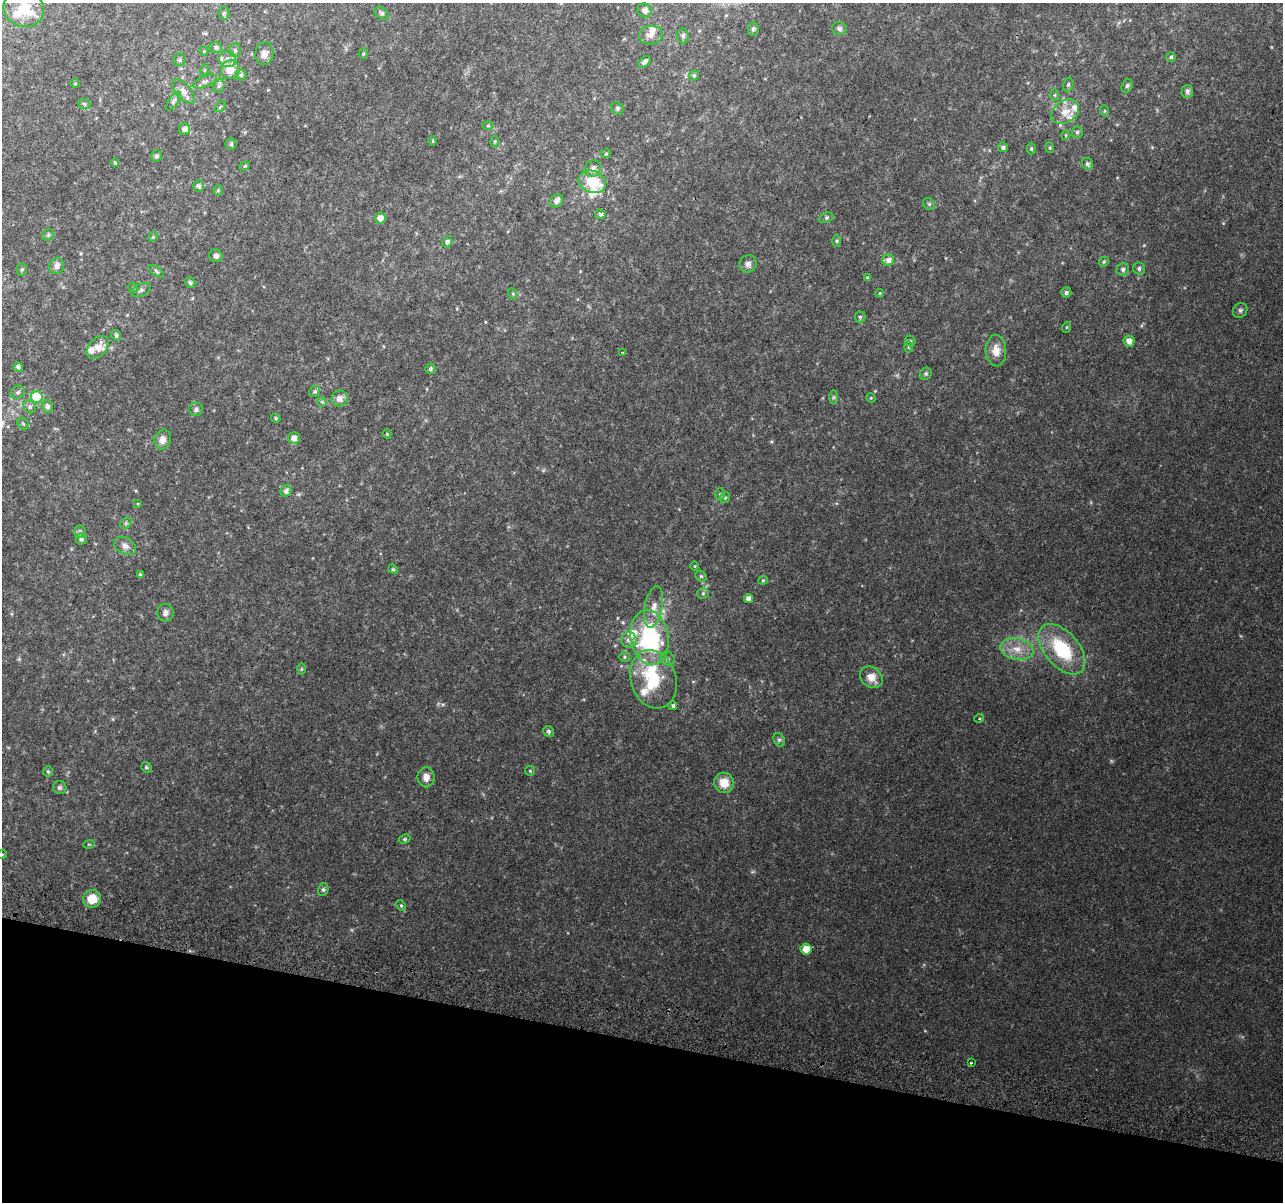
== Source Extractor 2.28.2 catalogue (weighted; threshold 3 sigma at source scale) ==
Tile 15 of 4 x 4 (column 3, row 4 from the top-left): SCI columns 2580-3860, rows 329-1528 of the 5152 x 5395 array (HDU 1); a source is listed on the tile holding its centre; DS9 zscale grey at full resolution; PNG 1285 x 1204 px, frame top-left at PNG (2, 3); each listed source drawn as its Kron ellipse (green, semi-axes under 4 px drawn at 4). Shown black and unused: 13% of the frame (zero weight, under 2 of 3 exposures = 2% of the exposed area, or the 3 px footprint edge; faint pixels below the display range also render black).
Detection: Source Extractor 2.28.2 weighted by HDU 2 'WHT'; one run over the whole footprint, this tile lists its part. Background 0.0671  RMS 0.0096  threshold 0.0433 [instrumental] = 3 sigma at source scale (4.5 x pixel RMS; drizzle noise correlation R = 1.50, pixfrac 1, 0.0396/0.0396 arcsec/px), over >= 5 px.
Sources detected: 165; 1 too faint to see at this stretch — neither listed nor drawn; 13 inside a brighter listed object's ellipse — not listed separately; the other 151 listed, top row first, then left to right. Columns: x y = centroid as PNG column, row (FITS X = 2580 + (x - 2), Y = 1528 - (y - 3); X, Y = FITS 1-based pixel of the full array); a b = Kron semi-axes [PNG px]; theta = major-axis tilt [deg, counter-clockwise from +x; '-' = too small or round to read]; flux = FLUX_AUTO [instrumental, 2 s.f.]
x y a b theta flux
24 8 20 18 -24 22
644 10 7 7 - 5
224 13 6 5 - 1.9
381 13 8 5 -41 2.5
839 28 7 6 - 2.3
753 29 7 5 81 2.4
651 35 12 9 7 6.4
683 36 7 6 - 3.1
216 47 6 5 - 2.6
235 50 7 5 88 2.5
204 51 4 4 - 0.9
264 54 11 9 86 5.7
363 54 5 4 - 1.2
1171 57 4 4 - 1.4
228 59 8 8 - 5
179 60 6 6 - 2.1
644 62 7 5 42 3.8
204 70 6 4 71 1
230 70 10 9 - 13
241 75 5 5 - 1.7
694 75 5 4 - 1.7
205 81 13 5 22 3.3
75 83 4 4 - 1
1068 85 7 5 74 1.8
219 86 7 5 69 2.4
1127 86 7 5 72 1.8
184 91 15 7 -48 5.7
1187 91 6 6 - 3.3
1054 95 5 3 - 0.94
173 101 11 5 56 2.5
84 104 6 5 - 1.8
220 107 6 3 37 1
617 108 6 5 - 1.9
1105 111 6 3 -71 0.82
1065 112 15 11 33 12
488 125 6 4 0 1
185 129 6 5 - 5.2
1077 132 6 5 - 1.9
1066 135 5 3 - 0.85
433 141 5 3 - 0.86
495 142 6 3 71 1.1
231 144 5 5 - 1.5
1003 147 5 5 - 2.6
1050 148 5 3 - 1
1031 149 6 4 -90 1.5
606 154 5 4 - 0.96
156 156 6 5 - 2.1
115 163 4 3 - 1.5
1087 164 6 5 - 2.3
245 166 5 4 - 1.3
593 169 8 7 - 5.4
592 182 14 11 -19 33
199 186 6 5 - 2.6
218 190 5 4 - 1.3
556 201 7 6 - 4.7
929 204 6 5 - 1.6
600 214 5 5 - 2.4
380 218 5 5 - 7.2
826 218 7 5 18 1.6
48 235 6 5 - 1.6
153 237 5 4 - 1
837 241 6 4 -90 1.3
447 242 6 4 57 2.1
216 256 7 6 - 2.8
888 260 6 5 - 4.9
1104 262 5 4 - 1.5
748 264 9 8 - 3.9
57 266 8 7 - 4.8
1139 268 6 6 - 2.4
22 269 6 5 - 1.8
1123 269 6 6 - 2.7
156 271 8 4 -36 1.5
867 278 3 3 - 1.3
190 283 5 5 - 2.8
133 288 5 4 - 1.3
141 290 10 6 24 2.5
880 293 4 3 - 0.85
1066 293 5 5 - 2.1
513 294 5 3 - 1
1240 310 8 6 54 2.3
860 317 5 5 - 1.5
1067 327 5 3 - 0.97
116 335 5 4 - 2.4
910 341 6 5 - 1.5
1129 341 5 5 - 5.7
98 347 13 9 50 9.9
908 347 5 3 - 0.94
996 350 16 10 -86 10
622 352 3 2 - 1.4
18 367 5 4 - 3
430 369 5 5 - 2
926 374 6 5 - 1.7
18 392 7 6 - 2.3
315 392 5 5 - 2
37 397 6 6 - 50
833 397 7 4 88 1.5
340 398 8 7 - 6.7
871 398 5 4 - 0.93
322 402 5 5 - 1.2
47 406 6 5 - 3.6
30 407 7 6 - 2.7
196 409 7 6 - 2.8
276 418 5 4 - 1.2
23 424 6 5 - 1.6
387 434 4 4 - 0.85
294 438 6 6 - 5.3
163 439 10 8 75 6.1
286 491 5 5 - 3.4
720 494 6 5 - 1.7
725 497 6 4 67 1.5
138 504 4 3 - 0.85
126 523 6 5 - 1.8
80 532 6 6 - 2.8
81 539 6 5 - 2.7
125 546 12 8 -28 5.7
695 566 5 3 - 0.81
393 569 5 4 - 0.96
140 575 4 4 - 1.8
701 576 6 5 - 1.4
763 580 4 4 - 1.1
703 593 5 5 - 1.5
748 598 4 4 - 4.3
654 607 21 9 79 10
165 613 9 8 - 4
650 637 27 19 -81 110
629 640 8 7 - 4.6
1017 649 17 10 -11 14
1062 649 30 17 -49 59
625 657 5 5 - 1.5
668 659 7 6 - 2.5
302 669 6 4 89 1.2
871 677 12 10 -38 11
653 679 30 22 -72 51
673 706 4 4 - 1.8
979 719 4 3 - 0.97
548 731 5 5 - 2.4
779 740 7 5 -59 1.9
146 767 5 5 - 1.7
530 771 5 5 - 1
48 772 5 5 - 1.3
426 777 10 8 89 6.9
724 783 10 10 - 15
60 787 6 6 - 2.2
405 839 6 4 27 1.3
89 844 5 3 - 0.9
2 854 5 3 - 0.79
323 890 6 5 - 1.8
92 899 9 8 - 16
401 905 5 4 - 1.4
806 949 5 5 - 11
971 1063 3 3 - 2.5
Isophote crosses this tile's border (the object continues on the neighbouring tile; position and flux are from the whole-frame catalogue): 1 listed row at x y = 2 854